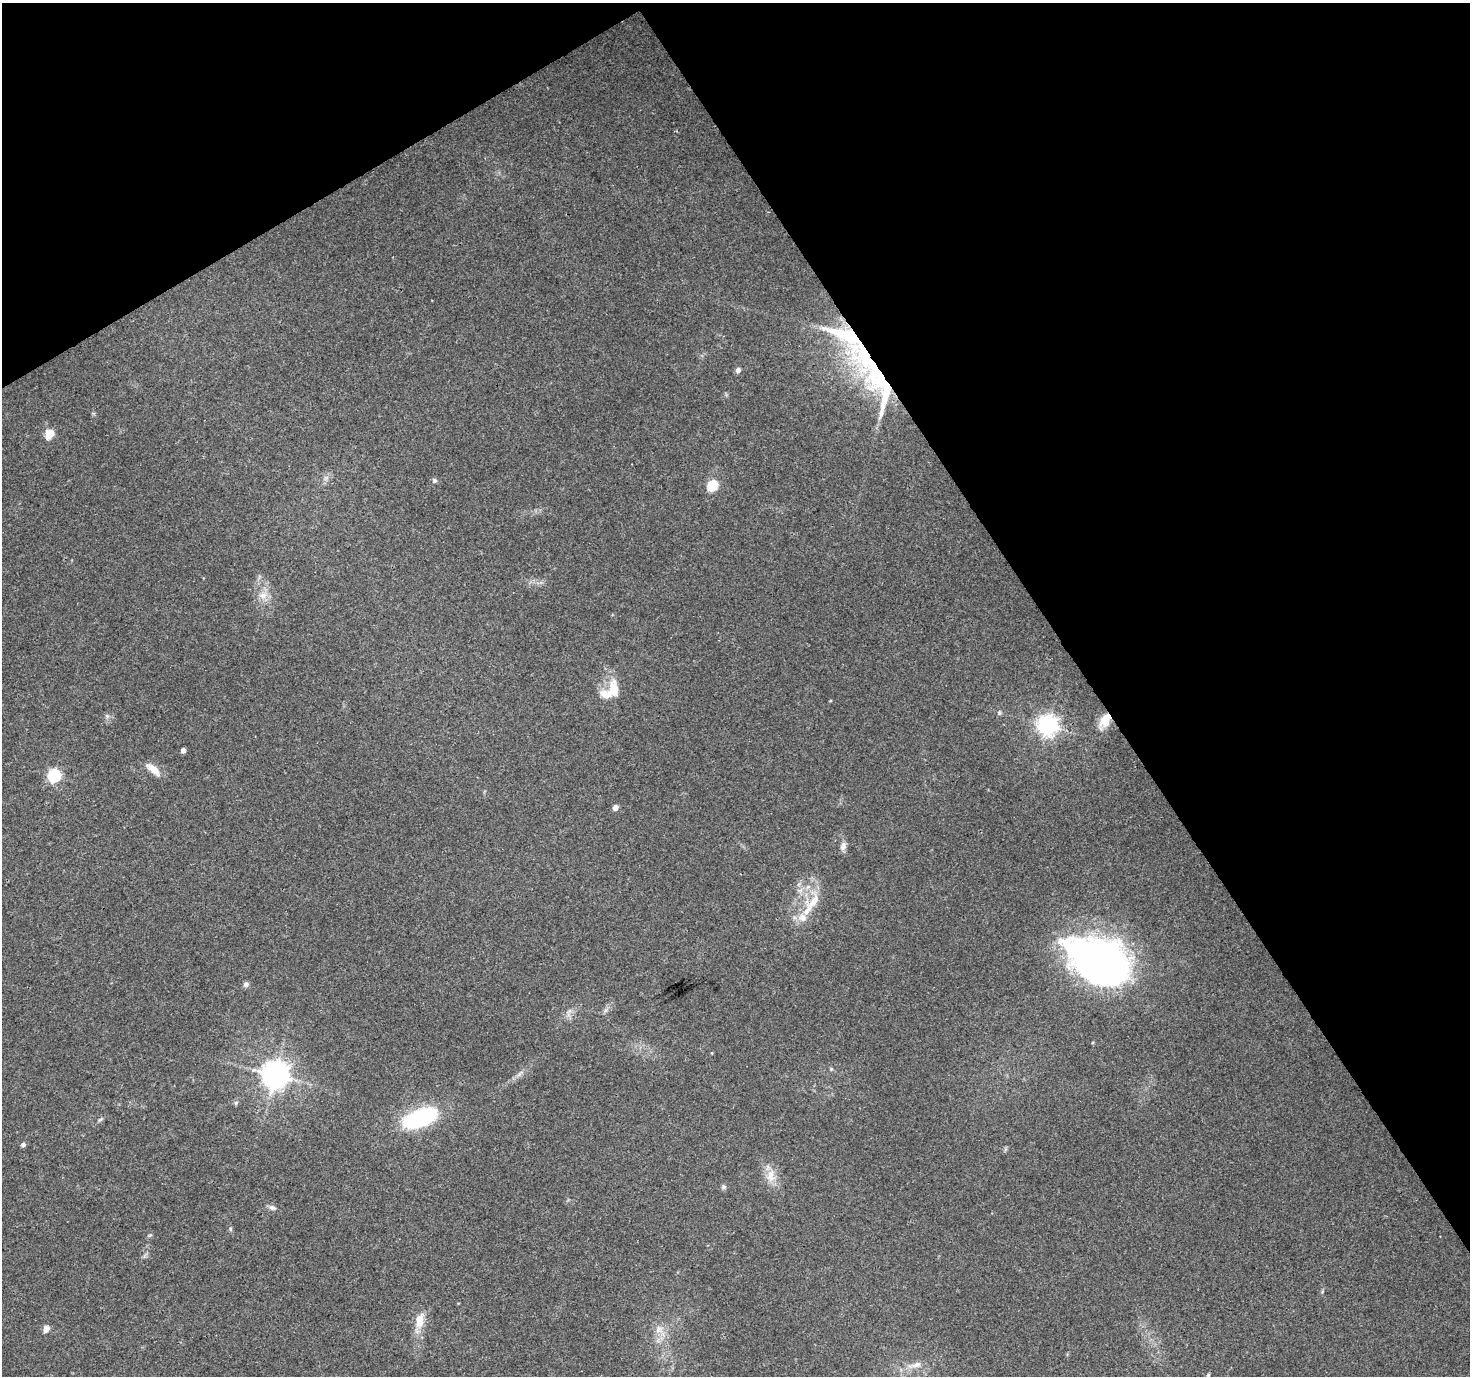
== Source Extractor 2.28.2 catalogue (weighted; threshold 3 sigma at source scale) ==
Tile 3 of 4 x 4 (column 3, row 1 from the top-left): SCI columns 2945-4412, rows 4298-5671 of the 5881 x 5789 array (HDU 1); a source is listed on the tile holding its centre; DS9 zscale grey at full resolution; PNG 1472 x 1378 px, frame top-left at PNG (2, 3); no overlay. Shown black and unused: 32% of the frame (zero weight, under 3 of 4 exposures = <1% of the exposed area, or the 3 px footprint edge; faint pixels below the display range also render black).
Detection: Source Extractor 2.28.2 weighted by HDU 2 'WHT'; one run over the whole footprint, this tile lists its part. Background 0.0346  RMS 0.0036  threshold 0.0163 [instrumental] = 3 sigma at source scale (4.5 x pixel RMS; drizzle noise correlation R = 1.50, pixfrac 1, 0.0396/0.0396 arcsec/px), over >= 5 px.
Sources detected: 42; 1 inside a brighter object's white glare — not listed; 7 inside a brighter listed object's ellipse — not listed separately; the other 34 listed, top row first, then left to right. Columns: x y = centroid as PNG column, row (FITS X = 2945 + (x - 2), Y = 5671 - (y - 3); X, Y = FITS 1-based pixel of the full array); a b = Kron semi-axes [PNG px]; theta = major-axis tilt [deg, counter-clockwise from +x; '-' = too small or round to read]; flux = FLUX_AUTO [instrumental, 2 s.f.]
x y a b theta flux
865 356 91 39 -78 62
738 370 6 6 - 1.3
49 434 6 5 - 13
435 480 6 6 - 0.92
712 485 6 5 - 23
263 595 13 9 5 3
613 689 25 16 83 7.7
999 713 6 5 - 0.6
1105 722 17 10 39 5.6
1047 725 8 7 - 220
183 750 4 4 - 1.9
153 769 20 8 -39 4.2
54 775 6 6 - 52
615 807 5 5 - 2.2
843 846 12 8 71 1.7
813 902 29 14 40 8.4
1097 961 65 44 -19 140
246 984 7 6 - 1.1
606 1010 7 5 45 0.9
520 1074 11 3 55 0.91
275 1075 8 8 - 470
236 1103 6 5 - 0.67
419 1118 39 17 21 36
100 1119 7 5 31 0.63
23 1145 6 5 - 0.98
771 1176 21 10 84 4.7
724 1187 6 6 - 0.79
272 1208 9 6 -12 1.3
230 1229 6 4 -89 0.5
420 1320 20 11 79 5.6
46 1329 9 7 61 1.8
659 1329 12 11 - 3.4
915 1365 23 7 15 3.3
1208 1375 5 4 - 0.5
Overlapping masked pixels (flux is a lower limit): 1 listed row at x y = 865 356